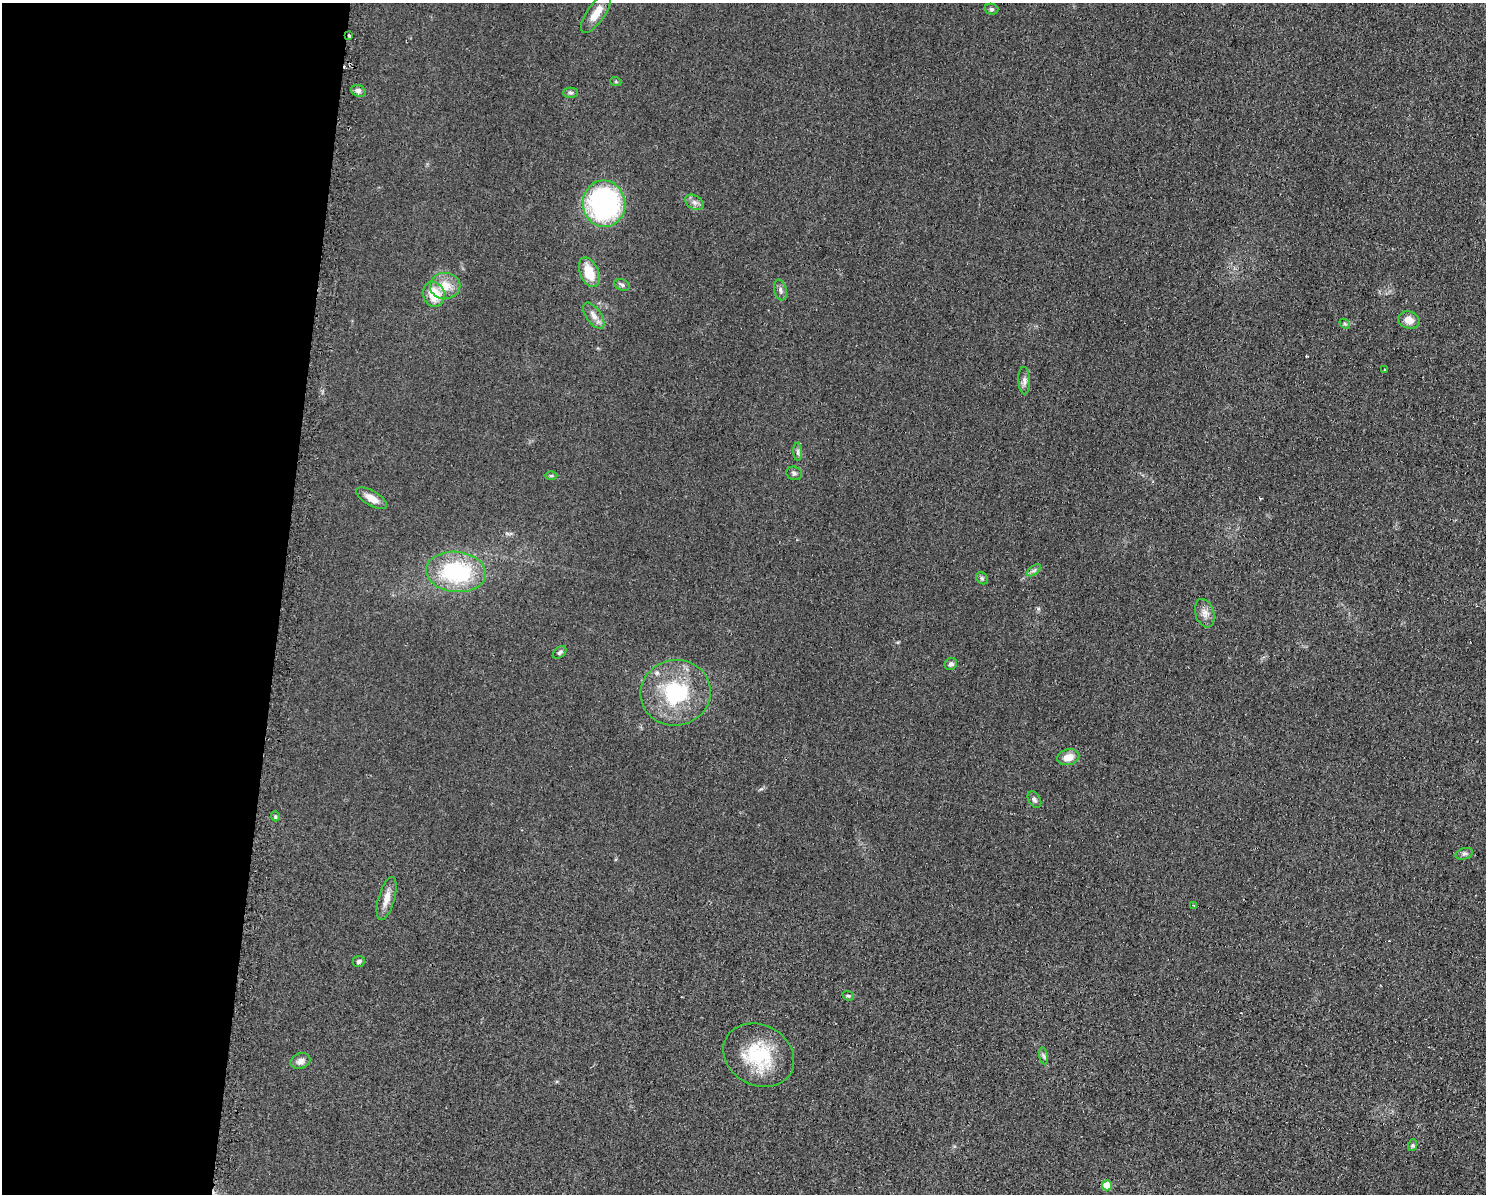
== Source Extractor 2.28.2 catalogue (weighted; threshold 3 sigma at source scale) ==
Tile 4 of 3 x 4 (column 1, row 2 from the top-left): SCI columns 123-1606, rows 2387-3578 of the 4823 x 4771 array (HDU 1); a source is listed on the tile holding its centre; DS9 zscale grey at full resolution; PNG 1488 x 1196 px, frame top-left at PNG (2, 3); each listed source drawn as its Kron ellipse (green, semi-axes under 4 px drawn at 4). Shown black and unused: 19% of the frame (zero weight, under 2 of 3 exposures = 2% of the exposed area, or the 3 px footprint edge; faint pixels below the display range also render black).
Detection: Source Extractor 2.28.2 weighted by HDU 2 'WHT'; one run over the whole footprint, this tile lists its part. Background 0.0548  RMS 0.0099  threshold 0.0444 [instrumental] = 3 sigma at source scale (4.5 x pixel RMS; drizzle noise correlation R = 1.50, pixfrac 1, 0.05/0.05 arcsec/px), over >= 5 px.
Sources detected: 44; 2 cosmic-ray / hot-pixel residue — neither listed nor drawn; the other 42 listed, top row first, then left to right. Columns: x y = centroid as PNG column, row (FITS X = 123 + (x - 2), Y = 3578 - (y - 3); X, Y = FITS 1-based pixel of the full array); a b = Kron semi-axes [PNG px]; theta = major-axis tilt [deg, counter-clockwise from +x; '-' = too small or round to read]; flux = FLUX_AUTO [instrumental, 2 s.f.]
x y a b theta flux
991 9 7 5 -14 1.9
596 13 23 8 55 15
349 36 3 3 - 2.9
616 82 5 3 - 1.1
358 91 7 5 -22 3
571 93 7 5 -1 2
694 202 10 6 -31 4.2
604 204 23 21 -83 180
589 272 15 9 -68 22
622 285 8 5 -18 2.3
445 286 15 13 2 15
780 290 10 6 -78 3.4
434 294 12 10 -67 24
594 316 15 7 -55 6.3
1409 320 10 8 -18 9.7
1345 324 6 4 -43 1.5
1385 370 3 2 - 1.4
1024 381 13 6 -88 4.1
798 452 9 4 -89 2.5
794 473 8 6 -17 2.5
551 476 6 4 0 1.5
372 498 17 7 -30 10
1034 570 8 4 37 2.3
456 572 30 20 -6 88
982 578 6 5 - 1.8
1205 613 14 9 -72 6.8
560 652 8 5 40 2.2
951 664 6 5 - 2.6
676 693 35 33 11 79
1068 757 11 8 13 11
1034 800 9 5 -57 2.5
275 816 5 3 - 1.3
1464 854 9 5 17 2.6
387 898 22 8 74 10
1193 905 3 3 - 0.78
359 961 6 5 - 2.4
848 996 6 4 -20 1.4
759 1055 37 30 -28 60
1043 1056 8 4 -81 2.3
300 1061 10 7 19 5.6
1413 1145 6 4 71 1.7
1107 1185 5 5 - 23
Overlapping masked pixels (flux is a lower limit): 1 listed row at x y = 349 36